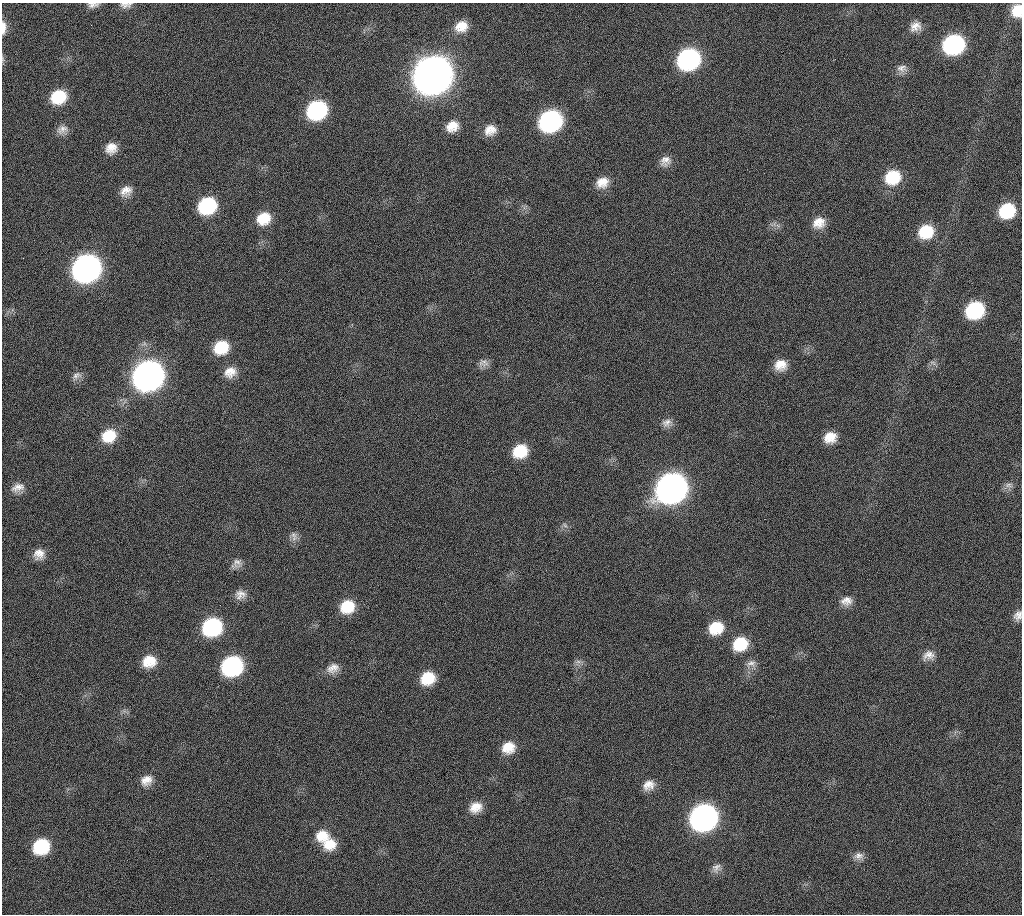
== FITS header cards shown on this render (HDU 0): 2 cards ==
NAXIS1  =                 1020 / length of data axis 1
NAXIS2  =                 912  / length of data axis 2

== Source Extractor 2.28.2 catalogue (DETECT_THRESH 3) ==
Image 1020 x 912 px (HDU 0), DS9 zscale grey, 1 PNG px = 1 image px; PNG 1024 x 916 px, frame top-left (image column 1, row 912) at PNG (2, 3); no overlay
Background 555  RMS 22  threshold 66.9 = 3 sigma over >= 5 px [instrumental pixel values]
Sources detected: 73; all 73 listed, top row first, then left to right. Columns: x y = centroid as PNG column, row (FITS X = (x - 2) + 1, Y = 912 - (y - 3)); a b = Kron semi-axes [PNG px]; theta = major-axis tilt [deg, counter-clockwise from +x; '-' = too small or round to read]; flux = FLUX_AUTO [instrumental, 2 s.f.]
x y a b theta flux
93 5 14 7 3 7.5e+03
126 5 15 7 4 8.3e+03
1017 11 14 12 79 2.9e+04
91 25 2 2 - 4.7e+03
461 26 15 12 22 2.3e+04
915 26 15 12 25 1.5e+04
3 27 15 6 89 1.2e+04
953 45 15 13 20 2.5e+05
688 59 16 14 27 3.5e+05
902 68 15 10 -1 1.1e+04
432 76 18 16 29 4.6e+06
58 97 15 13 23 5.7e+04
317 110 15 13 29 1.9e+05
550 121 16 14 29 3.5e+05
452 126 13 11 26 2.0e+04
62 129 15 11 26 1.2e+04
490 130 14 12 28 1.7e+04
111 148 13 12 - 1.8e+04
665 161 14 12 53 1.3e+04
892 177 16 14 24 5.7e+04
602 182 16 13 29 2.1e+04
126 191 14 11 35 1.6e+04
207 206 15 13 28 1.2e+05
1007 211 14 13 - 7.4e+04
263 218 15 13 29 3.6e+04
819 223 15 13 26 2.1e+04
926 232 15 14 - 5.3e+04
23 258 2 2 - 5.6e+03
86 269 17 15 33 1.0e+06
860 302 2 2 - 1.2e+03
975 310 15 13 28 1.3e+05
221 347 15 13 27 4.9e+04
483 363 14 10 -3 9.1e+03
933 363 10 4 -30 3.3e+03
780 365 14 12 18 2.1e+04
230 372 15 13 27 1.9e+04
77 375 14 9 24 8.3e+03
148 376 17 15 33 1.6e+06
667 423 14 10 22 1.1e+04
109 436 16 14 30 4.0e+04
830 437 14 11 23 2.4e+04
520 451 15 13 30 4.7e+04
1009 485 12 6 0 6.7e+03
18 487 17 10 20 1.4e+04
671 489 17 15 30 1.5e+06
565 525 7 5 -46 4.0e+03
294 536 15 8 -79 8.5e+03
39 554 13 12 - 1.5e+04
237 563 12 12 - 1.0e+04
240 595 14 11 20 1.3e+04
846 601 15 11 10 1.4e+04
347 607 15 13 29 4.3e+04
1018 615 13 9 64 1.0e+04
212 627 15 14 - 1.7e+05
716 628 15 13 24 4.2e+04
740 644 16 14 31 5.2e+04
928 655 15 11 16 1.4e+04
149 661 15 12 11 3.1e+04
578 662 7 5 -1 4.4e+03
751 663 14 9 18 9.8e+03
232 666 15 13 27 2.5e+05
333 668 16 12 29 1.5e+04
428 678 14 12 25 4.2e+04
508 747 15 13 24 2.6e+04
146 780 15 13 34 1.7e+04
649 785 14 11 24 1.6e+04
476 807 14 11 23 2.1e+04
703 818 16 15 - 8.8e+05
322 835 17 15 5 2.7e+04
329 844 17 15 2 3.2e+04
41 847 14 12 29 8.3e+04
859 856 12 10 1 9.6e+03
716 868 14 11 50 1.0e+04
At the frame edge (FLAGS 8, measured only in part): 5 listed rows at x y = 93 5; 126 5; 1017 11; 3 27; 1018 615